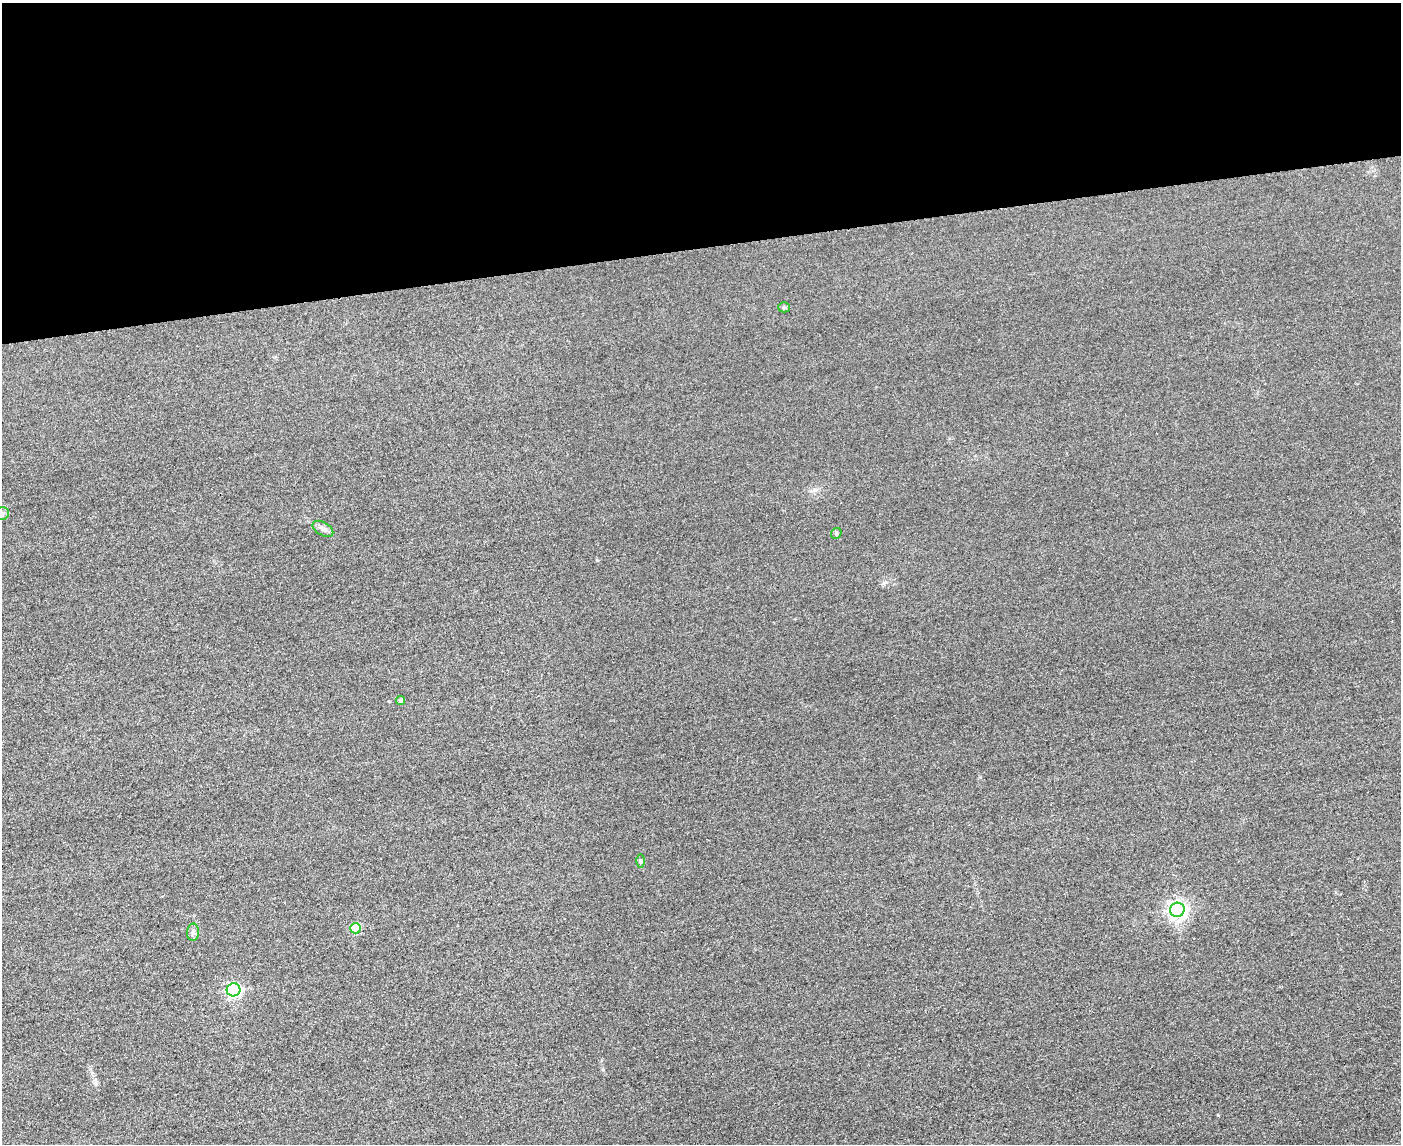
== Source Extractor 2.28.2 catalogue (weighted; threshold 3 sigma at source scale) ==
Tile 2 of 3 x 4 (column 2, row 1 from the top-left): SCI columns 1652-3050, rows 3451-4592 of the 4592 x 4615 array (HDU 1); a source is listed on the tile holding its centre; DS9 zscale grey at full resolution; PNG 1403 x 1146 px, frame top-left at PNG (2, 3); each listed source drawn as its Kron ellipse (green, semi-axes under 4 px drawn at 4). Shown black and unused: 22% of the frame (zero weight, under 3 of 4 exposures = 3% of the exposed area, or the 3 px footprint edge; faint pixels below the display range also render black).
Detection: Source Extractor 2.28.2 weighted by HDU 2 'WHT'; one run over the whole footprint, this tile lists its part. Background 0.0645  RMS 0.017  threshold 0.0772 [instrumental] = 3 sigma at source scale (4.5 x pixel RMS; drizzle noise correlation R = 1.50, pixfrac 1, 0.05/0.05 arcsec/px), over >= 5 px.
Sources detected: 10; all 10 listed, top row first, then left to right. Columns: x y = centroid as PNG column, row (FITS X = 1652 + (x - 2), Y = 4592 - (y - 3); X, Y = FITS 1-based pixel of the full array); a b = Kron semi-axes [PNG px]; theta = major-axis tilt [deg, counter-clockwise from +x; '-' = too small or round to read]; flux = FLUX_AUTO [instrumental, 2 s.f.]
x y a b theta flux
784 307 5 5 - 2.6
2 514 7 6 - 4.5
323 529 11 6 -30 6.5
836 533 6 5 - 2.4
400 700 4 4 - 4.7
641 861 6 4 90 2.5
1177 910 7 7 - 710
356 928 5 5 - 57
193 932 9 6 89 5.4
234 990 7 6 - 330
Isophote crosses this tile's border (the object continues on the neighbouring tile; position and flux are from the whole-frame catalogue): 1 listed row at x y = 2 514
Unlisted compact peaks at least as high as the median listed source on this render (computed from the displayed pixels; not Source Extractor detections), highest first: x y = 1218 1115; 96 1084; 597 560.